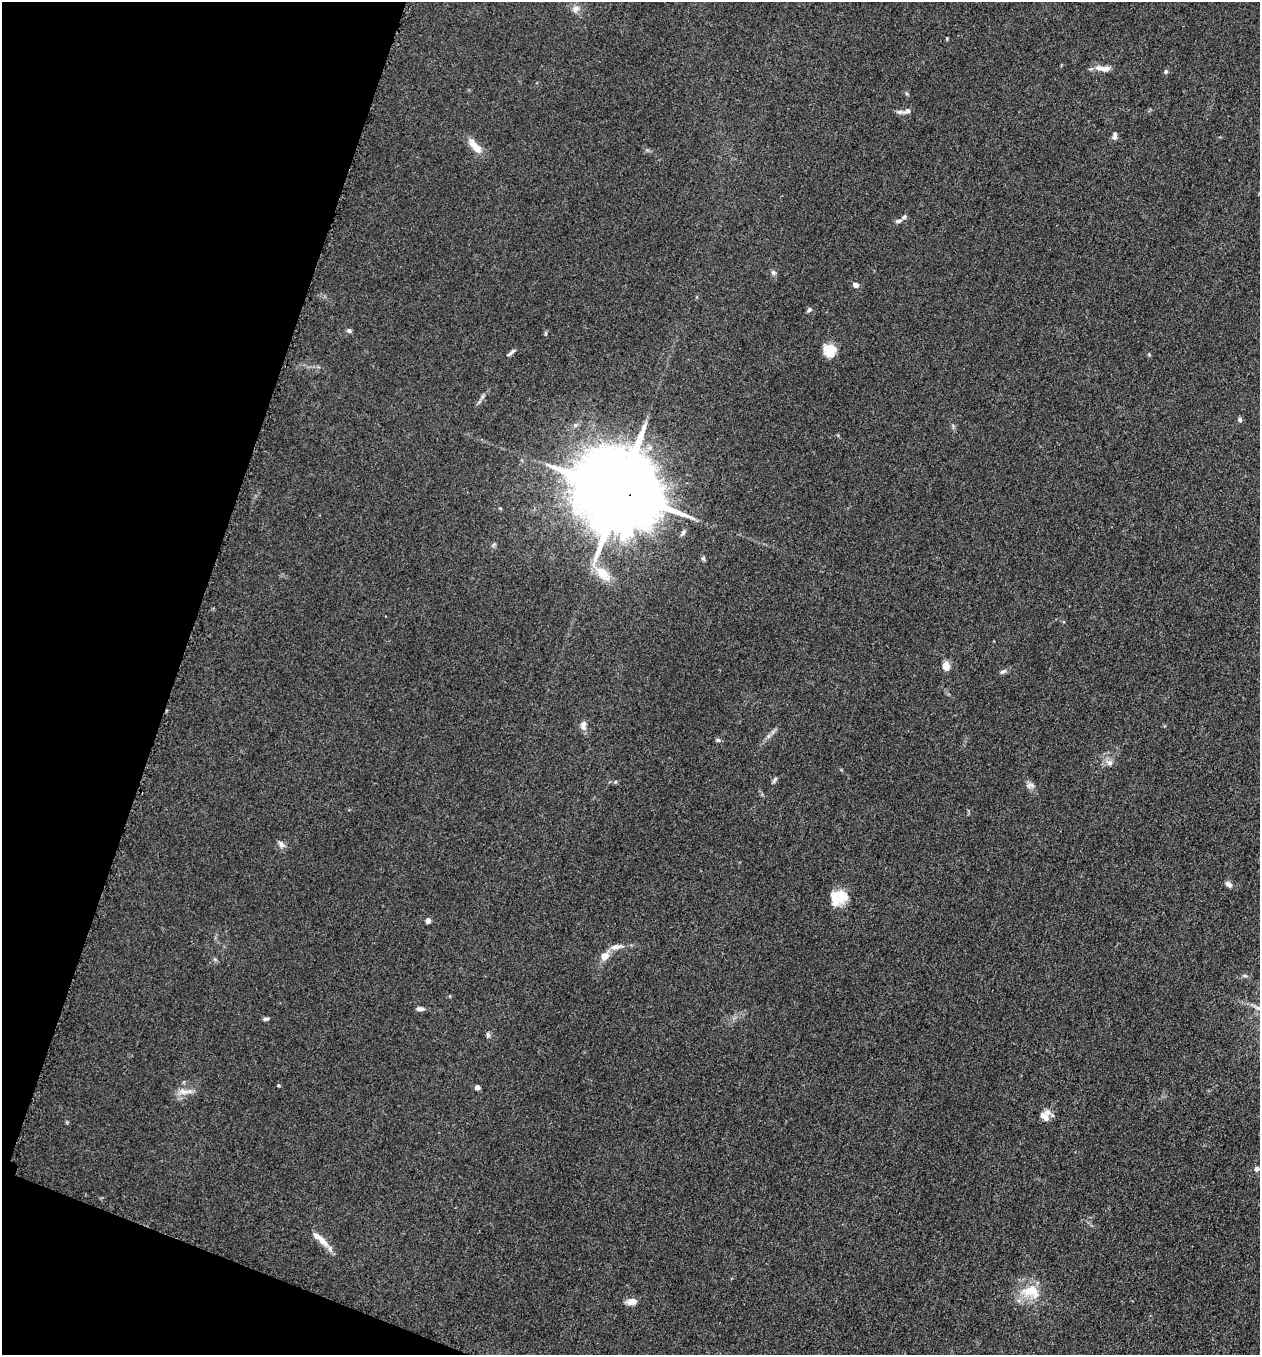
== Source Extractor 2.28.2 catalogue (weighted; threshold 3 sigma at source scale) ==
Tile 9 of 4 x 4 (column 1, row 3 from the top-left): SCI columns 197-1454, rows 1370-2722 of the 5507 x 5462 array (HDU 1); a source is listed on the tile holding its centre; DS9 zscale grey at full resolution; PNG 1262 x 1357 px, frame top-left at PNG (2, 2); no overlay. Shown black and unused: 17% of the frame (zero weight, under 3 of 5 exposures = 3% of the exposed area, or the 3 px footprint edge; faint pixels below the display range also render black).
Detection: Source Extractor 2.28.2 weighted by HDU 2 'WHT'; one run over the whole footprint, this tile lists its part. Background 0.0767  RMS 0.0066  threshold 0.0296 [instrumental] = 3 sigma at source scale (4.5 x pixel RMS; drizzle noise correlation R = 1.50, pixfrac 1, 0.05/0.05 arcsec/px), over >= 5 px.
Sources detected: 47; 2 inside a brighter listed object's ellipse — not listed separately; the other 45 listed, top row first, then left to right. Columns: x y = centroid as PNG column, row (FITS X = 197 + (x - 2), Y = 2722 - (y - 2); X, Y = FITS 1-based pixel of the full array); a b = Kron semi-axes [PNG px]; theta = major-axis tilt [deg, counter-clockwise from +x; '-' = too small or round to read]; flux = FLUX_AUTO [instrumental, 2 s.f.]
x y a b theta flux
576 9 11 8 34 3.1
1105 69 14 7 -2 4.8
1166 71 6 5 - 1.1
908 111 6 6 - 1.9
900 112 9 5 -1 1.9
1115 135 11 5 88 2.2
475 146 25 9 -48 7.1
899 221 8 5 18 1.6
773 273 7 6 - 1.5
856 285 6 5 - 2.7
809 310 7 5 49 1.3
349 331 6 5 - 1.4
830 351 15 14 - 9.4
511 352 13 4 41 1.6
1240 420 6 5 - 1.5
575 425 6 4 -44 1.1
620 491 23 19 -27 11000
500 508 5 3 - 0.55
703 559 7 5 -53 1.1
603 574 26 13 -46 12
946 666 7 6 - 7.4
1003 671 9 4 18 1.5
583 725 12 7 85 3
718 740 7 4 -43 1
1110 763 8 8 - 2.6
775 780 9 4 56 1.2
615 782 5 3 - 0.78
1030 785 12 6 5 2.5
281 844 10 6 -44 2.4
1228 884 9 6 -38 2
838 898 19 15 21 15
428 921 5 5 - 2.5
616 947 17 7 11 4.2
605 956 8 7 - 6
420 1009 10 5 -2 2
266 1019 7 5 -4 1.6
488 1034 9 4 -89 1.2
278 1085 4 4 - 0.71
477 1087 4 4 - 4
183 1092 12 8 -6 4.8
1044 1116 14 9 -45 4.5
1257 1168 5 5 - 2.7
322 1241 21 8 -47 7.1
1031 1291 26 16 -12 16
632 1301 10 8 8 4.5
Overlapping masked pixels (flux is a lower limit): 1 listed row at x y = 620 491